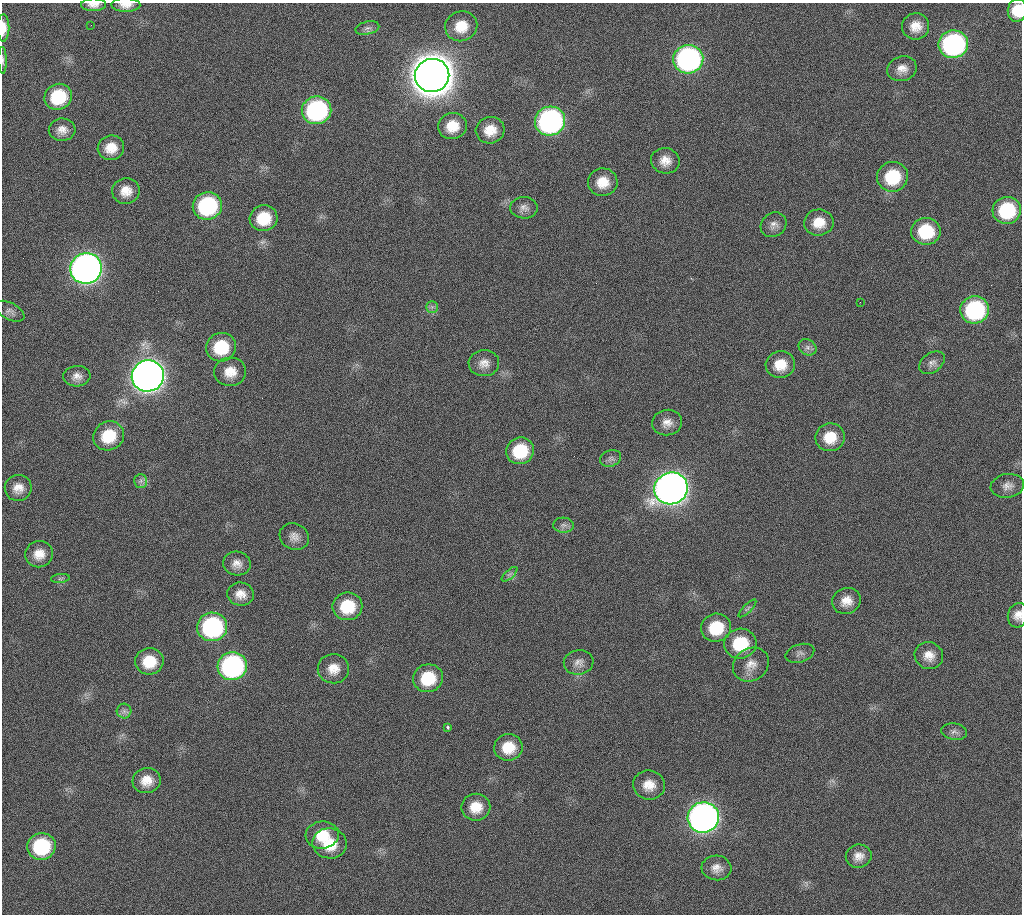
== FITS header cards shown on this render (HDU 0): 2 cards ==
NAXIS1  =                 1020 / length of data axis 1
NAXIS2  =                 912  / length of data axis 2

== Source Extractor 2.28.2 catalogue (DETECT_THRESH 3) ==
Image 1020 x 912 px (HDU 0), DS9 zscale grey, 1 PNG px = 1 image px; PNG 1024 x 916 px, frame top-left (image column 1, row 912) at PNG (2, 3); each listed source drawn as its Kron ellipse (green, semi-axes under 4 px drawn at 4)
Background 269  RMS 17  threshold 51.2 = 3 sigma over >= 5 px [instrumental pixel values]
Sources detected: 88; all 88 listed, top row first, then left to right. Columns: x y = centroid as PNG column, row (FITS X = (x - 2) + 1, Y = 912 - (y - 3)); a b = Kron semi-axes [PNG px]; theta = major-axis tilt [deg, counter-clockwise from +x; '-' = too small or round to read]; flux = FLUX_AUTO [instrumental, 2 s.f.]
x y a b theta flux
93 5 12 6 0 6.9e+03
126 5 14 7 0 8.7e+03
1017 10 11 9 82 2.5e+04
91 25 2 2 - 5.4e+03
461 26 16 15 - 2.5e+04
916 26 13 13 - 1.6e+04
3 28 14 6 90 1.3e+04
367 28 12 6 12 4.8e+03
953 44 15 14 - 2.5e+05
688 59 15 14 - 3.6e+05
3 60 13 3 -89 2.7e+03
902 69 15 12 18 1.2e+04
432 75 17 16 - 4.7e+06
58 97 14 12 24 5.8e+04
316 110 15 14 - 2.0e+05
550 121 15 14 - 3.6e+05
452 126 14 13 - 2.3e+04
62 130 13 11 2 1.1e+04
490 130 14 13 - 1.9e+04
111 148 13 12 - 1.9e+04
665 161 14 13 - 1.4e+04
892 177 15 15 - 5.9e+04
603 182 15 14 - 2.1e+04
126 191 14 13 - 1.6e+04
207 206 15 13 20 1.3e+05
524 208 14 10 -1 7.5e+03
1007 210 14 13 - 7.7e+04
264 218 14 13 - 3.8e+04
819 222 15 13 7 2.1e+04
774 225 13 11 37 8.3e+03
926 231 14 13 - 5.5e+04
86 269 16 15 - 1.1e+06
860 302 2 2 - 3.9e+03
432 307 6 6 - 3.2e+03
975 310 14 13 - 1.4e+05
10 311 16 8 -27 5.8e+03
221 347 15 14 - 5.2e+04
807 347 9 7 -33 5.0e+03
484 363 15 13 2 1.1e+04
932 363 14 9 35 6.6e+03
780 365 15 13 13 2.3e+04
230 372 16 14 5 1.9e+04
77 376 13 10 4 8.7e+03
148 376 16 15 - 1.6e+06
667 423 15 13 7 1.1e+04
109 436 16 14 27 4.0e+04
830 437 15 14 - 2.7e+04
520 451 14 13 - 4.9e+04
611 458 11 8 21 4.9e+03
141 481 7 6 - 3.7e+03
1007 486 17 12 9 9.8e+03
18 488 13 13 - 1.3e+04
671 488 17 15 24 1.5e+06
564 525 10 7 -3 5.0e+03
294 537 15 13 -27 1.0e+04
39 554 14 13 - 1.6e+04
237 563 14 12 -12 1.0e+04
510 574 9 4 41 3.0e+03
60 579 9 4 5 2.7e+03
240 594 13 11 -6 1.3e+04
846 601 14 12 23 1.5e+04
347 606 15 14 - 4.4e+04
747 608 12 4 45 2.6e+03
1018 615 12 10 76 9.6e+03
212 627 15 14 - 1.8e+05
716 628 15 14 - 4.4e+04
740 644 16 15 - 5.5e+04
800 653 15 9 17 5.7e+03
929 655 14 13 - 1.5e+04
149 661 14 13 - 3.1e+04
579 662 15 12 9 9.5e+03
751 665 19 16 35 1.6e+04
232 666 14 14 - 2.6e+05
333 669 15 14 - 1.7e+04
428 678 15 14 - 4.4e+04
124 711 7 7 - 4.3e+03
448 727 4 3 - 4.1e+03
954 732 13 8 -9 5.6e+03
508 747 14 13 - 2.8e+04
147 780 14 12 16 1.8e+04
649 785 16 14 -7 1.8e+04
476 807 14 13 - 2.2e+04
703 817 16 15 - 9.0e+05
322 835 17 13 7 2.8e+04
330 843 17 15 -9 3.4e+04
41 846 14 13 - 8.8e+04
859 856 13 11 10 1.1e+04
716 868 15 12 -6 1.1e+04
At the frame edge (FLAGS 8, measured only in part): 6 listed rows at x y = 93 5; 126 5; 1017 10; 3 28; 3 60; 1018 615